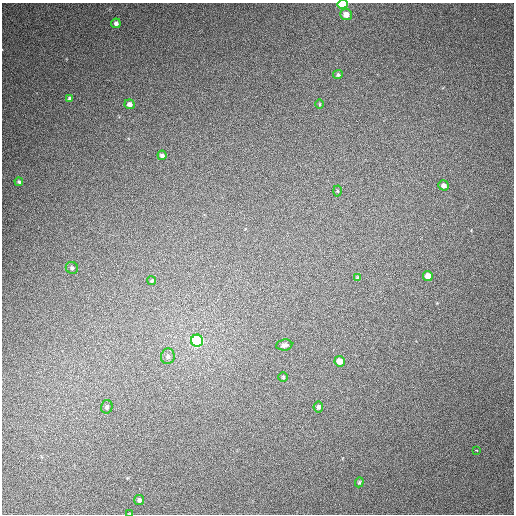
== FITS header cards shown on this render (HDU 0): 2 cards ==
NAXIS1  =                  512
NAXIS2  =                  512

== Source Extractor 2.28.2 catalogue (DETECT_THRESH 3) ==
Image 512 x 512 px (HDU 0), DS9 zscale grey, 1 PNG px = 1 image px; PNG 516 x 516 px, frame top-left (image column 1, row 512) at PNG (2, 3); each listed source drawn as its Kron ellipse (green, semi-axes under 4 px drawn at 4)
Background 423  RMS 11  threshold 33.5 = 3 sigma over >= 5 px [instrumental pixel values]
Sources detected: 26; all 26 listed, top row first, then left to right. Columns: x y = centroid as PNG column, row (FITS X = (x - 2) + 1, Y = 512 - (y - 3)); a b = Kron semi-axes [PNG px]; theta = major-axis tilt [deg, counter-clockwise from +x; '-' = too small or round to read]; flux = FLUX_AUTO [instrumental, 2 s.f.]
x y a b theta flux
343 4 5 4 - 35000
346 15 6 5 - 7800
116 23 5 4 - 2400
338 75 5 4 - 1500
70 98 4 4 - 1400
130 104 5 5 - 4000
319 104 5 3 - 600
162 155 5 4 - 2400
19 182 4 4 - 1100
444 185 5 5 - 3400
337 191 5 3 - 720
72 268 6 5 - 1700
428 276 5 4 - 6500
358 278 4 4 - 1400
152 281 4 4 - 1100
197 341 6 6 - 140000
284 345 8 5 8 2800
168 356 8 7 - 2300
340 361 5 5 - 7100
283 377 5 5 - 1100
107 407 7 5 76 2100
318 407 5 5 - 2000
476 450 3 2 - 4300
359 482 5 4 - 880
139 500 5 5 - 2200
130 513 4 2 - 550
At the frame edge (FLAGS 8, measured only in part): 2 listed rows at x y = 343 4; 130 513